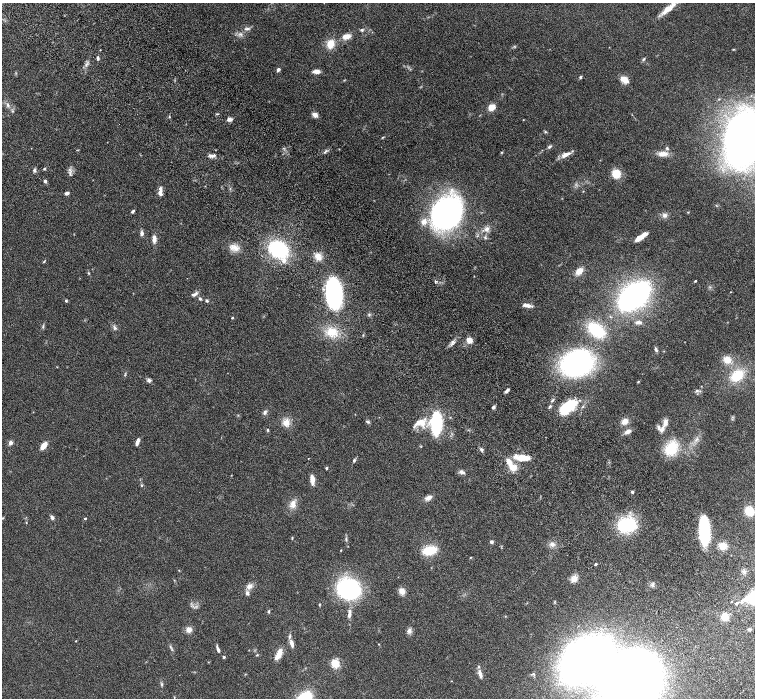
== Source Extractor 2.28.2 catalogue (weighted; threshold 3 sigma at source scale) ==
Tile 6 of 4 x 4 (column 2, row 2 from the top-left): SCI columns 1553-3058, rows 2987-4378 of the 6116 x 6111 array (HDU 1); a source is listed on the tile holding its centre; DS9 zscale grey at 2 x 2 block average (1 PNG px = mean of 2 x 2 image px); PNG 757 x 700 px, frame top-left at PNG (2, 3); no overlay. Shown black and unused: <1% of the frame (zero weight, under 4 of 8 exposures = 3% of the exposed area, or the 3 px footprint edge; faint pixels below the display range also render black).
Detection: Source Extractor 2.28.2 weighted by HDU 2 'WHT'; one run over the whole footprint, this tile lists its part. Background 0.0536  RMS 0.0042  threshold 0.0173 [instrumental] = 3 sigma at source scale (4.09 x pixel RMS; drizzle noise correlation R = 1.36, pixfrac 0.8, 0.05/0.05 arcsec/px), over >= 5 px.
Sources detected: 167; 1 too faint to see at this stretch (2 x 2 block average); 2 inside a brighter object's white glare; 1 long thin detection or spike segment (spike, bleed or trail) — not listed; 12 inside a brighter listed object's ellipse — not listed separately; the other 151 listed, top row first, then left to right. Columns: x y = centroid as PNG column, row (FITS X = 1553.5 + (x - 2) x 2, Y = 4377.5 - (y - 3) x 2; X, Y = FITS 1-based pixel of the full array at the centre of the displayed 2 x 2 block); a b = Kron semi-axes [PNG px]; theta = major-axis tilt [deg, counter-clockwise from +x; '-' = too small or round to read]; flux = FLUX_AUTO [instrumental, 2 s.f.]
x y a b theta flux
668 8 21 6 39 10
247 29 9 4 5 2.2
362 30 5 3 - 1.4
240 34 6 4 -8 2.2
346 36 8 5 13 7.8
330 44 10 8 71 11
514 46 4 2 - 0.77
734 49 4 3 - 0.68
98 58 5 3 - 1.6
643 59 5 3 - 1.2
278 70 5 4 - 1.8
317 71 6 4 -3 6.6
580 77 4 3 - 1.3
624 80 9 6 -37 8.9
8 105 6 3 -78 1.6
492 107 7 6 - 9.1
12 111 3 3 - 0.93
218 114 3 2 - 0.62
315 115 6 5 - 4.2
169 117 3 2 - 0.77
229 119 6 5 - 2.7
523 120 3 2 - 0.35
545 132 4 3 - 0.91
383 137 4 2 - 0.68
744 137 35 21 78 650
549 147 5 3 - 1.7
325 151 9 3 45 1.6
502 152 3 3 - 0.73
663 154 14 7 0 7
565 155 14 5 23 5.6
212 156 10 4 -21 2.8
44 169 4 3 - 0.84
34 170 5 4 - 1.9
70 174 4 3 - 1.1
616 174 8 7 - 15
45 181 4 4 - 1.6
67 193 5 3 - 2.3
160 193 8 5 -80 3.5
133 211 4 3 - 1.6
688 212 3 2 - 0.59
447 213 24 20 54 310
665 215 7 6 - 3.2
424 222 9 8 - 6.4
487 229 7 6 - 4
142 233 5 4 - 2.8
641 237 13 4 35 9.7
154 239 10 5 -89 4.4
234 247 15 8 -17 7.6
278 249 15 12 -28 84
318 257 10 8 -49 6.4
44 261 5 2 - 0.69
579 271 10 6 42 6.9
88 273 3 2 - 0.67
474 276 3 2 - 0.34
695 281 3 2 - 0.72
334 293 16 8 -85 270
194 294 8 5 21 2.8
634 296 20 11 38 330
200 299 5 3 - 1.3
66 301 3 3 - 1.1
207 301 4 3 - 1.3
528 305 9 5 -26 4.3
232 318 3 2 - 0.77
638 322 7 4 4 2.5
43 326 6 3 89 1.2
115 328 6 4 28 1.7
596 330 16 10 -40 43
332 332 18 13 -21 18
469 340 5 5 - 6.9
453 342 7 4 61 2.7
727 360 10 9 - 8.5
577 363 20 16 14 240
57 367 3 2 - 0.37
737 375 17 12 45 23
149 380 5 5 - 2
638 382 4 2 - 0.7
507 390 6 3 48 2.2
696 391 5 3 - 1.4
553 400 5 3 - 1.2
550 406 4 3 - 1.3
568 406 23 10 38 35
493 407 5 3 - 1.7
265 412 7 4 69 2.1
625 421 8 7 - 6
286 422 10 8 74 7.4
368 422 6 3 -18 1.3
419 422 14 6 19 8.9
665 422 9 6 81 4.7
436 424 16 7 88 83
658 427 8 4 -72 2.5
267 430 4 3 - 0.95
628 432 8 5 23 4.2
137 442 8 3 69 3.8
11 443 5 4 - 2.6
43 446 7 4 55 9.9
671 448 19 14 60 26
481 450 4 4 - 1.5
308 458 2 2 - 0.3
522 458 19 7 -7 14
354 460 4 3 - 1.4
513 467 9 8 - 8.6
326 468 3 3 - 1.1
462 472 8 4 -20 2.7
312 479 10 5 -84 6.1
141 485 4 3 - 0.85
632 492 4 3 - 1.2
428 498 8 5 27 4.4
293 504 11 7 79 6.5
750 511 10 8 -48 11
52 517 5 3 - 2.5
85 518 2 2 - 0.9
26 523 3 2 - 0.43
627 525 14 10 2 70
704 531 20 7 -87 87
292 538 4 2 - 0.63
346 539 5 3 - 1.2
491 542 3 3 - 2.7
552 544 7 6 - 3.5
723 546 8 7 - 9.7
341 550 4 2 - 0.45
429 550 12 7 10 26
470 557 3 2 - 0.45
595 564 2 2 - 1.8
179 570 3 2 - 0.43
744 571 5 3 - 1.8
574 579 9 8 - 5.3
652 585 5 3 - 1.6
249 586 9 6 28 4.4
348 589 17 15 -3 130
402 591 8 7 - 5
736 603 5 3 - 1.5
319 605 4 2 - 0.7
269 611 4 3 - 1
349 615 8 4 84 3.2
725 617 7 6 - 11
749 629 5 3 - 1.3
189 630 7 7 - 4.6
409 631 7 6 - 3.1
76 641 2 2 - 0.42
291 644 9 4 -76 4.7
379 644 3 2 - 0.45
170 647 5 2 - 1
218 650 7 3 -70 2.3
279 653 11 5 71 8.5
257 655 4 2 - 0.67
224 657 3 3 - 1.1
585 659 26 17 41 810
335 663 8 7 - 13
245 674 3 2 - 0.51
480 674 9 4 -75 4.5
162 684 5 3 - 1.2
Isophote crosses this tile's border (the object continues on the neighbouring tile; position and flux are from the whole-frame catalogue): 1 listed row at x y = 744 137
Diffuse or blended objects may show on this block-average render without a row.